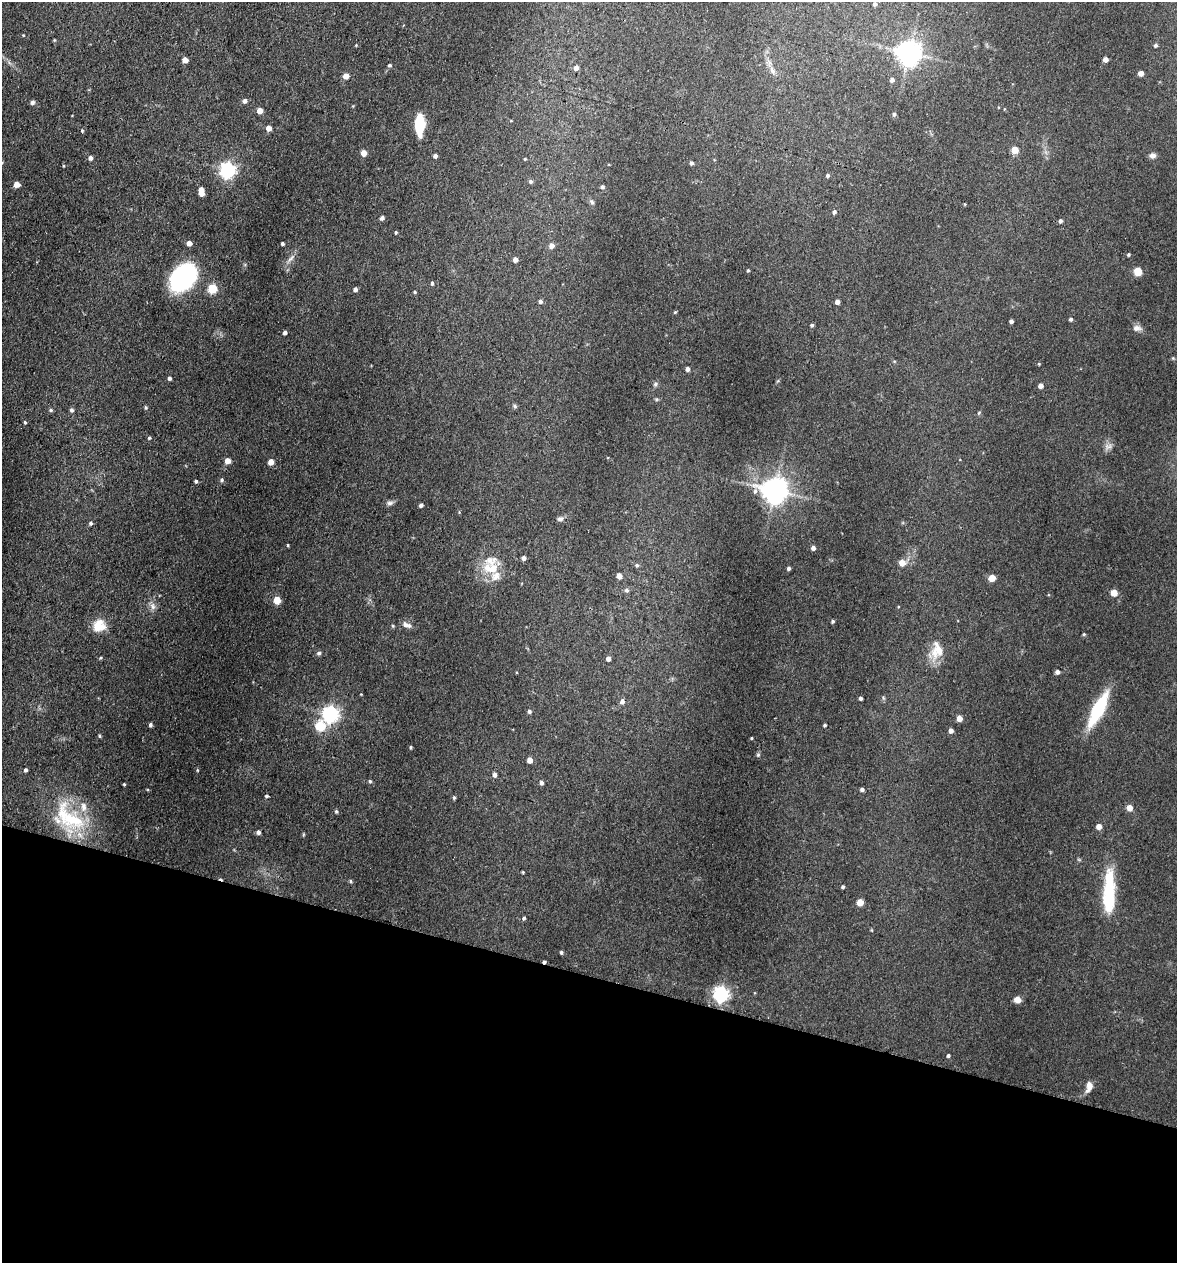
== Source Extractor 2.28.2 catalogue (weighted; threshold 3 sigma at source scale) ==
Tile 15 of 4 x 4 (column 3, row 4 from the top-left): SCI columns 2476-3650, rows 8-1268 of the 5073 x 5061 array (HDU 1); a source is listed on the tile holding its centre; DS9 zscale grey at full resolution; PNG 1179 x 1265 px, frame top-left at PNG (2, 2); no overlay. Shown black and unused: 23% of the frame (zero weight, under 3 of 4 exposures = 1% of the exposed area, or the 3 px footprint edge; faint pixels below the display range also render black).
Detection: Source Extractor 2.28.2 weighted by HDU 2 'WHT'; one run over the whole footprint, this tile lists its part. Background 0.122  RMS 0.0083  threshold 0.0373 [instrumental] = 3 sigma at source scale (4.5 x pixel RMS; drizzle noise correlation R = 1.50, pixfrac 1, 0.05/0.05 arcsec/px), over >= 5 px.
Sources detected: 152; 2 cosmic-ray / hot-pixel residue — not listed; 5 inside a brighter listed object's ellipse — not listed separately; the other 145 listed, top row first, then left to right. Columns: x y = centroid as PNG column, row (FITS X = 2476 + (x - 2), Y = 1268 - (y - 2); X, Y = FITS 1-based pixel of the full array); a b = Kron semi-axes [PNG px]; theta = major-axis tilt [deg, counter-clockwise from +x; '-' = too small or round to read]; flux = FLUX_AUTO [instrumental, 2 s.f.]
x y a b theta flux
875 4 5 5 - 2.2
1155 45 4 4 - 1.4
909 53 7 7 - 830
1105 59 4 4 - 4
185 60 5 4 - 6.1
390 65 5 5 - 1.4
576 68 5 5 - 3.6
772 71 12 6 -57 4.1
1141 73 4 4 - 5.8
346 76 5 4 - 8
892 80 6 5 - 2.2
245 101 5 5 - 2.7
32 102 6 5 - 2.2
353 106 4 4 - 0.7
260 111 5 4 - 7.6
894 114 5 4 - 1.7
420 125 18 8 -90 32
269 128 4 4 - 7
82 131 4 4 - 0.99
1015 150 5 5 - 13
364 153 5 4 - 7.5
1153 155 7 6 - 3.1
435 156 4 4 - 2.5
90 158 4 4 - 3.1
525 159 4 3 - 0.75
691 163 4 4 - 1.9
228 170 6 6 - 240
827 176 5 4 - 1.6
531 181 5 5 - 1.7
16 184 5 4 - 7.9
602 187 5 5 - 1.6
201 193 5 5 - 7
592 202 6 5 - 1.6
834 212 5 5 - 2.1
382 218 5 5 - 2.1
1060 221 4 4 - 1.9
396 232 4 3 - 1.1
189 243 4 4 - 4.9
282 244 4 3 - 1.6
552 246 5 5 - 4.9
1128 254 4 4 - 1.2
291 258 14 5 47 3.8
515 260 4 4 - 4.2
748 270 3 3 - 0.9
1138 271 5 5 - 29
183 277 24 17 51 120
432 283 4 3 - 1.4
212 288 5 5 - 43
355 289 4 4 - 2.8
415 292 3 3 - 0.87
540 301 5 5 - 2
837 302 4 4 - 3.9
675 312 5 3 - 0.82
1071 319 4 4 - 1.8
1011 321 4 3 - 2.2
812 325 4 4 - 1.5
1137 328 12 8 0 4
285 333 4 3 - 1.9
1039 364 4 3 - 0.73
687 369 5 4 - 2.7
169 378 4 4 - 2
655 384 7 5 33 1.8
1040 386 4 4 - 4.8
515 406 6 5 - 1.3
146 407 5 4 - 1.1
51 410 5 4 - 1.3
71 410 5 5 - 1.7
979 413 6 4 87 0.93
25 422 4 4 - 0.82
149 438 4 4 - 0.9
1108 447 12 6 13 3.2
227 461 5 5 - 6.4
271 462 5 4 - 8.2
222 480 5 5 - 1.6
196 481 4 4 - 1.2
774 490 8 8 - 910
755 491 7 5 80 2
390 503 9 6 7 2.4
421 505 4 3 - 2.2
560 519 9 5 1 2.4
91 523 5 4 - 1.5
288 545 3 3 - 0.82
813 548 4 4 - 3.5
524 558 4 4 - 2.7
902 563 6 5 - 8.3
637 565 6 5 - 1.2
492 568 22 13 -7 18
789 568 3 3 - 1.9
619 576 5 4 - 5.9
992 578 5 5 - 14
626 590 7 5 0 1.7
1114 593 5 5 - 14
277 600 5 5 - 18
153 606 10 7 -76 3.8
833 621 3 3 - 1.3
405 624 10 8 -47 3.9
99 626 16 14 45 13
393 626 5 3 - 0.9
1084 634 4 3 - 1
938 650 26 16 -76 15
319 653 5 5 - 1.8
608 659 4 4 - 3.3
1057 672 4 4 - 3.2
361 694 2 2 - 0.53
860 698 3 3 - 1.8
622 701 6 6 - 3.3
1098 709 30 9 63 60
529 711 5 4 - 1.9
330 714 6 6 - 280
959 718 5 4 - 8.9
150 725 4 4 - 1.8
825 725 3 3 - 1.2
320 726 6 5 - 49
951 731 5 4 - 3.4
99 736 5 3 - 0.98
751 738 3 2 - 0.71
411 747 4 3 - 0.95
758 755 6 5 - 1.2
530 760 5 4 - 6.3
25 770 4 4 - 1.8
197 770 5 3 - 0.67
494 775 6 5 - 2.6
370 781 5 4 - 1.1
541 783 5 4 - 2.2
124 784 3 3 - 0.89
862 789 4 4 - 2.5
267 796 4 4 - 1.3
454 798 5 4 - 1.2
1129 808 5 5 - 8.4
336 811 5 4 - 1.1
69 818 51 28 -47 62
1099 826 5 5 - 5.4
258 832 4 4 - 2.4
303 834 5 3 - 0.83
523 872 3 3 - 0.74
350 881 5 3 - 1
843 887 3 3 - 1.6
1109 893 51 13 89 46
860 902 5 5 - 13
524 918 4 4 - 1.1
561 952 4 3 - 1.4
721 994 6 6 - 260
1017 999 7 6 - 4.5
948 1055 4 4 - 1.4
1089 1087 13 7 76 5.6